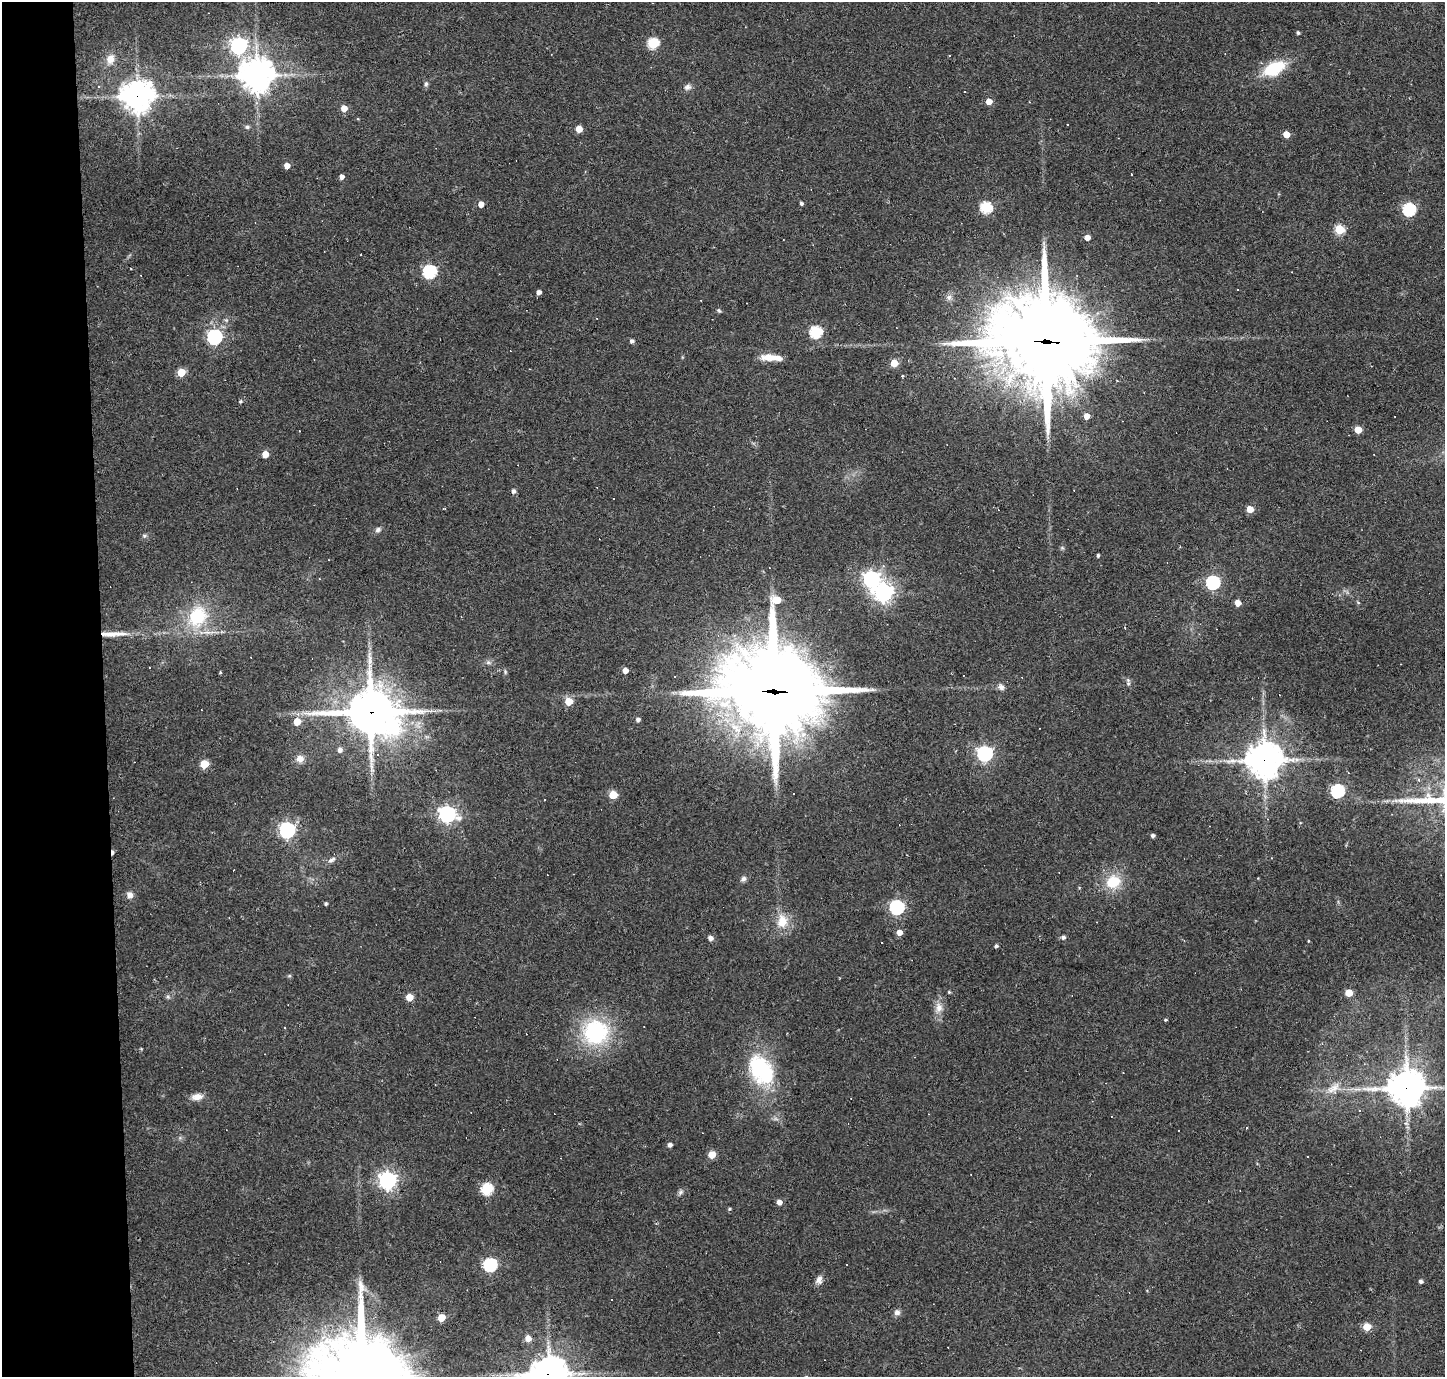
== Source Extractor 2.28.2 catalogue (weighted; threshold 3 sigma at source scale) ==
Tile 4 of 3 x 3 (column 1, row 2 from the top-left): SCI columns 1-1443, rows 1467-2841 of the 4328 x 4305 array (HDU 1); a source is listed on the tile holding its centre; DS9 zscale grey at full resolution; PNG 1447 x 1379 px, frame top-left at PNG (2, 2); no overlay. Shown black and unused: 7% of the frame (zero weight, under 2 of 3 exposures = <1% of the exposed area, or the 3 px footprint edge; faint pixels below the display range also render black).
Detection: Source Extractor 2.28.2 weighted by HDU 2 'WHT'; one run over the whole footprint, this tile lists its part. Background 0.085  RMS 0.0059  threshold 0.0266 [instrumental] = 3 sigma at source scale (4.5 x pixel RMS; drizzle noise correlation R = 1.50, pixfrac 1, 0.05/0.05 arcsec/px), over >= 5 px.
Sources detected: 140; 16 cosmic-ray / hot-pixel residue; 1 long thin detection or spike segment (spike, bleed or trail) — not listed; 2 inside a brighter listed object's ellipse — not listed separately; the other 121 listed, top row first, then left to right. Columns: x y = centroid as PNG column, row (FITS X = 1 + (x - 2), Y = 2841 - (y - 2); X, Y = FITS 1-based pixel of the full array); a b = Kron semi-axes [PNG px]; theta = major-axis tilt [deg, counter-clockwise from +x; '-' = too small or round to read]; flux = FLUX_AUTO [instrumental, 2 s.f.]
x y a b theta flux
1298 33 4 3 - 1.2
653 43 6 5 - 48
239 46 7 7 - 200
110 59 13 10 70 5.9
1274 68 22 12 26 27
257 75 10 10 - 1100
426 84 7 5 -83 1.4
99 86 5 4 - 0.73
688 87 10 8 23 2.4
137 96 11 10 - 800
989 101 5 4 - 6.6
344 108 5 5 - 6.5
247 127 6 5 - 1.2
579 129 5 5 - 8.1
1286 134 5 4 - 9.5
287 166 5 5 - 4.8
341 177 4 4 - 3.1
801 203 4 4 - 1.4
481 204 5 4 - 4.9
986 207 6 6 - 53
1409 209 6 6 - 86
1339 230 5 5 - 34
1087 237 5 4 - 5.5
429 272 6 6 - 89
538 292 4 4 - 2.7
949 297 8 7 - 2.3
719 311 6 4 -66 0.9
816 332 6 6 - 63
214 337 6 6 - 140
632 341 4 4 - 1.8
1046 341 40 28 -5 9400
769 357 20 8 -1 8.8
894 363 5 5 - 15
181 372 5 5 - 17
902 376 3 3 - 1.2
240 401 5 4 - 0.88
1086 416 5 5 - 6
1358 430 5 5 - 12
265 454 5 5 - 8.6
513 491 5 5 - 1.8
613 498 3 3 - 0.96
444 509 4 2 - 0.51
1250 509 5 4 - 9.3
378 530 7 6 - 1.9
144 536 6 5 - 1.1
1062 548 6 4 17 0.83
1098 555 3 3 - 1.1
871 579 7 7 - 190
1213 582 6 6 - 100
883 592 7 7 - 310
1358 602 5 3 - 0.61
1238 603 5 4 - 5.9
197 616 28 22 63 34
118 634 28 7 -2 7.2
488 662 6 5 - 1.4
625 670 4 4 - 5
220 672 3 3 - 0.58
505 672 6 5 - 0.94
1128 680 7 5 -45 1.4
1001 687 8 7 - 2.4
774 691 34 31 -14 8700
568 701 5 5 - 16
370 712 18 15 -14 2500
638 719 4 4 - 2.1
297 721 5 5 - 11
340 750 6 6 - 2.6
985 754 6 6 - 160
300 759 10 10 - 4.3
1264 760 12 11 - 1000
204 764 5 5 - 20
1419 780 4 4 - 1
1337 791 6 6 - 86
613 795 5 5 - 18
545 800 3 3 - 1.7
447 814 7 6 - 200
1267 819 4 3 - 0.49
287 830 6 6 - 170
1153 835 4 4 - 1.7
1271 858 3 2 - 0.44
331 860 11 5 32 2.2
743 879 8 6 25 1.8
1113 882 15 13 27 18
130 895 8 7 - 2.9
326 904 4 3 - 1.1
897 907 6 6 - 120
782 921 19 14 89 11
899 932 5 5 - 5.3
1063 937 5 5 - 1.7
710 938 5 4 - 2.8
1308 941 4 3 - 0.46
996 946 4 4 - 1.2
949 992 4 4 - 0.68
1349 993 5 5 - 14
168 996 7 6 - 1.4
409 997 5 5 - 12
939 1008 14 10 80 5.4
1165 1020 3 3 - 0.8
596 1032 28 27 - 58
141 1049 4 4 - 0.49
761 1070 37 24 -58 54
1333 1088 22 10 34 7.2
1407 1088 12 11 - 1200
197 1097 15 8 7 4.6
1406 1123 8 6 11 1.8
1247 1127 3 2 - 0.45
670 1145 5 4 - 2.4
712 1155 5 5 - 13
1308 1156 3 3 - 0.84
387 1180 7 7 - 270
487 1189 6 6 - 54
680 1192 8 6 42 1.6
779 1202 5 5 - 4.3
729 1209 5 4 - 0.84
490 1265 6 6 - 94
819 1280 10 8 78 3
1421 1281 4 4 - 1.5
897 1312 8 8 - 2.4
441 1318 5 5 - 12
1367 1327 5 5 - 16
528 1338 5 5 - 6.5
549 1374 11 11 - 1000
Overlapping masked pixels (flux is a lower limit): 7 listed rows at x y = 137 96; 1046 341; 774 691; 370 712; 1264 760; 1407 1088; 549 1374
Isophote crosses this tile's border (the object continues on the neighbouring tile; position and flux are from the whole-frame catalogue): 1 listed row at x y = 549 1374